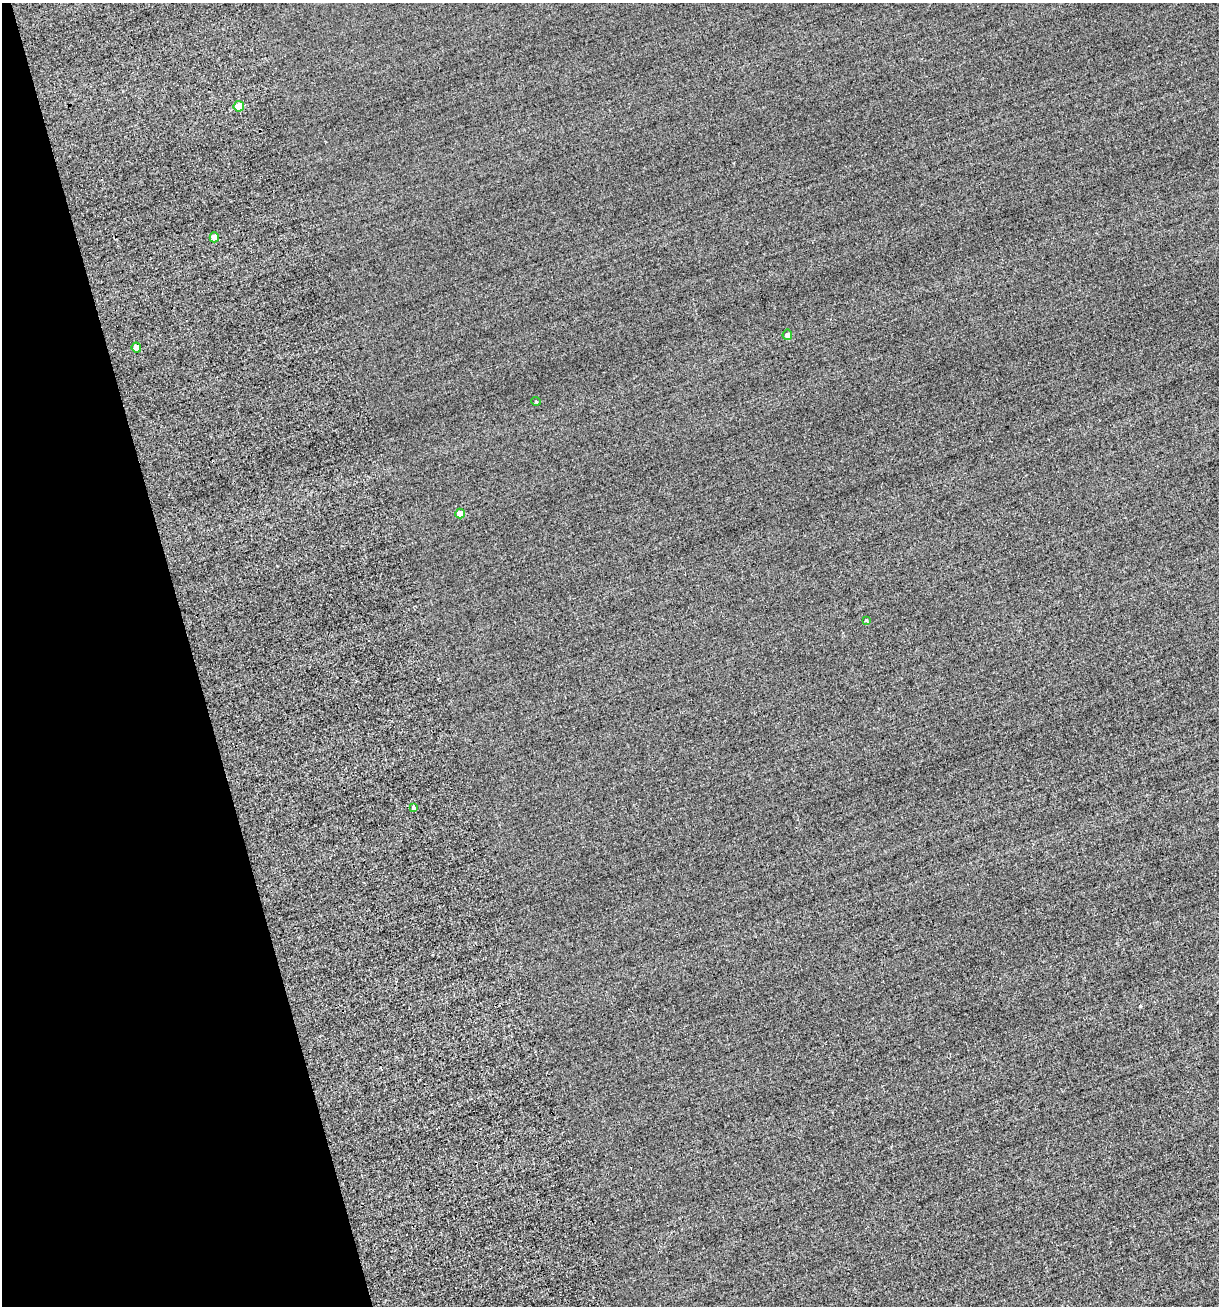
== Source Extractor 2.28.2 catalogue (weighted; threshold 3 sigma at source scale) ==
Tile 5 of 4 x 4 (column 1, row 2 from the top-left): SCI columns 213-1429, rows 2694-3997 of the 5577 x 5599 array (HDU 1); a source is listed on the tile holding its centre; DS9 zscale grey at full resolution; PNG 1221 x 1308 px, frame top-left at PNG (2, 3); each listed source drawn as its Kron ellipse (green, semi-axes under 4 px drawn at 4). Shown black and unused: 16% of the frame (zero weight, under 2 of 3 exposures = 12% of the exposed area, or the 3 px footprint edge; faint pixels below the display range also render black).
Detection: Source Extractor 2.28.2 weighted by HDU 2 'WHT'; one run over the whole footprint, this tile lists its part. Background -0.476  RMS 3.4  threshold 15.3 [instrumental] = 3 sigma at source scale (4.5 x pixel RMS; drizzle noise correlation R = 1.50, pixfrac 1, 0.05/0.05 arcsec/px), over >= 5 px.
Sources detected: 9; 1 cosmic-ray / hot-pixel residue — neither listed nor drawn; the other 8 listed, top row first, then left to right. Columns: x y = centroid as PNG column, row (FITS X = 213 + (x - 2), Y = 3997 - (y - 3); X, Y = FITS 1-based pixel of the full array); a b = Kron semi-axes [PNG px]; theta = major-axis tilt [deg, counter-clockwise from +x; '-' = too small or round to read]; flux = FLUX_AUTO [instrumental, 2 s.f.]
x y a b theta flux
239 106 5 5 - 7400
214 237 5 5 - 2500
787 335 5 5 - 1100
136 347 5 4 - 1700
536 401 5 3 - 250
460 514 5 5 - 4400
867 620 4 3 - 440
414 807 3 3 - 10000